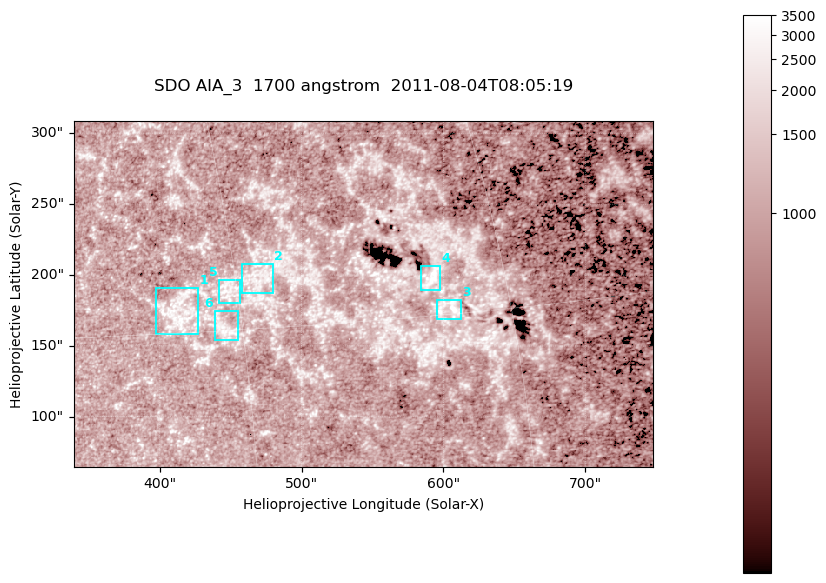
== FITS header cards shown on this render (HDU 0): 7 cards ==
TELESCOP= 'SDO     '           /
INSTRUME= 'AIA_3   '           /
WAVELNTH=                 1700 /
WAVEUNIT= 'angstrom'           /
DATE-OBS= '2011-08-04T08:05:19.714' /
CTYPE1  = 'HPLN-TAN'           /
CTYPE2  = 'HPLT-TAN'           /

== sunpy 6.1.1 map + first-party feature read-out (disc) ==
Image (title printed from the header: SDO AIA_3  1700 angstrom  2011-08-04T08:05:19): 666 x 399 px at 0.613 arcsec/px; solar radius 946 arcsec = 1543 px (partial field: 3.6% of the solar disc is inside the frame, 100% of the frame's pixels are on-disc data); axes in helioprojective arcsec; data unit not stated in the header (colour bar unlabelled)
Pointing: header CRPIX1/2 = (2049.23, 2048.32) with CRVAL1/2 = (0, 0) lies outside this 666 x 399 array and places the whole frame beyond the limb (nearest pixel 1.4 R_sun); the SolarSoft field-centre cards XCEN/YCEN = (543.4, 186.6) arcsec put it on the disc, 2070 arcsec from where CRPIX/CRVAL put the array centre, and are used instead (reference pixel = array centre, CRVAL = XCEN/YCEN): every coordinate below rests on XCEN/YCEN
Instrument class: DISC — disc imager (sunpy class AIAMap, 1700 A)
Bright regions (active regions / flare kernels): reference = the on-disc median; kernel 5 px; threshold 5 sigma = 1321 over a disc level ~988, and >= 1.15x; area >= 265 px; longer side >= 5 px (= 3.1 arcsec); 6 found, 6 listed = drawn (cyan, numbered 1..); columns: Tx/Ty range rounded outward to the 2 arcsec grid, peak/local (2 s.f.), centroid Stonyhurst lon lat
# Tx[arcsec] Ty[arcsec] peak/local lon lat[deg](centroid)
1 396..428 158..192 3.6 +27 +16
2 456..480 186..208 3.1 +31 +17
3 594..612 168..184 5.9 +41 +15
4 584..598 188..208 4.1 +41 +17
5 440..458 180..198 3.3 +30 +17
6 438..456 154..176 3.2 +29 +15